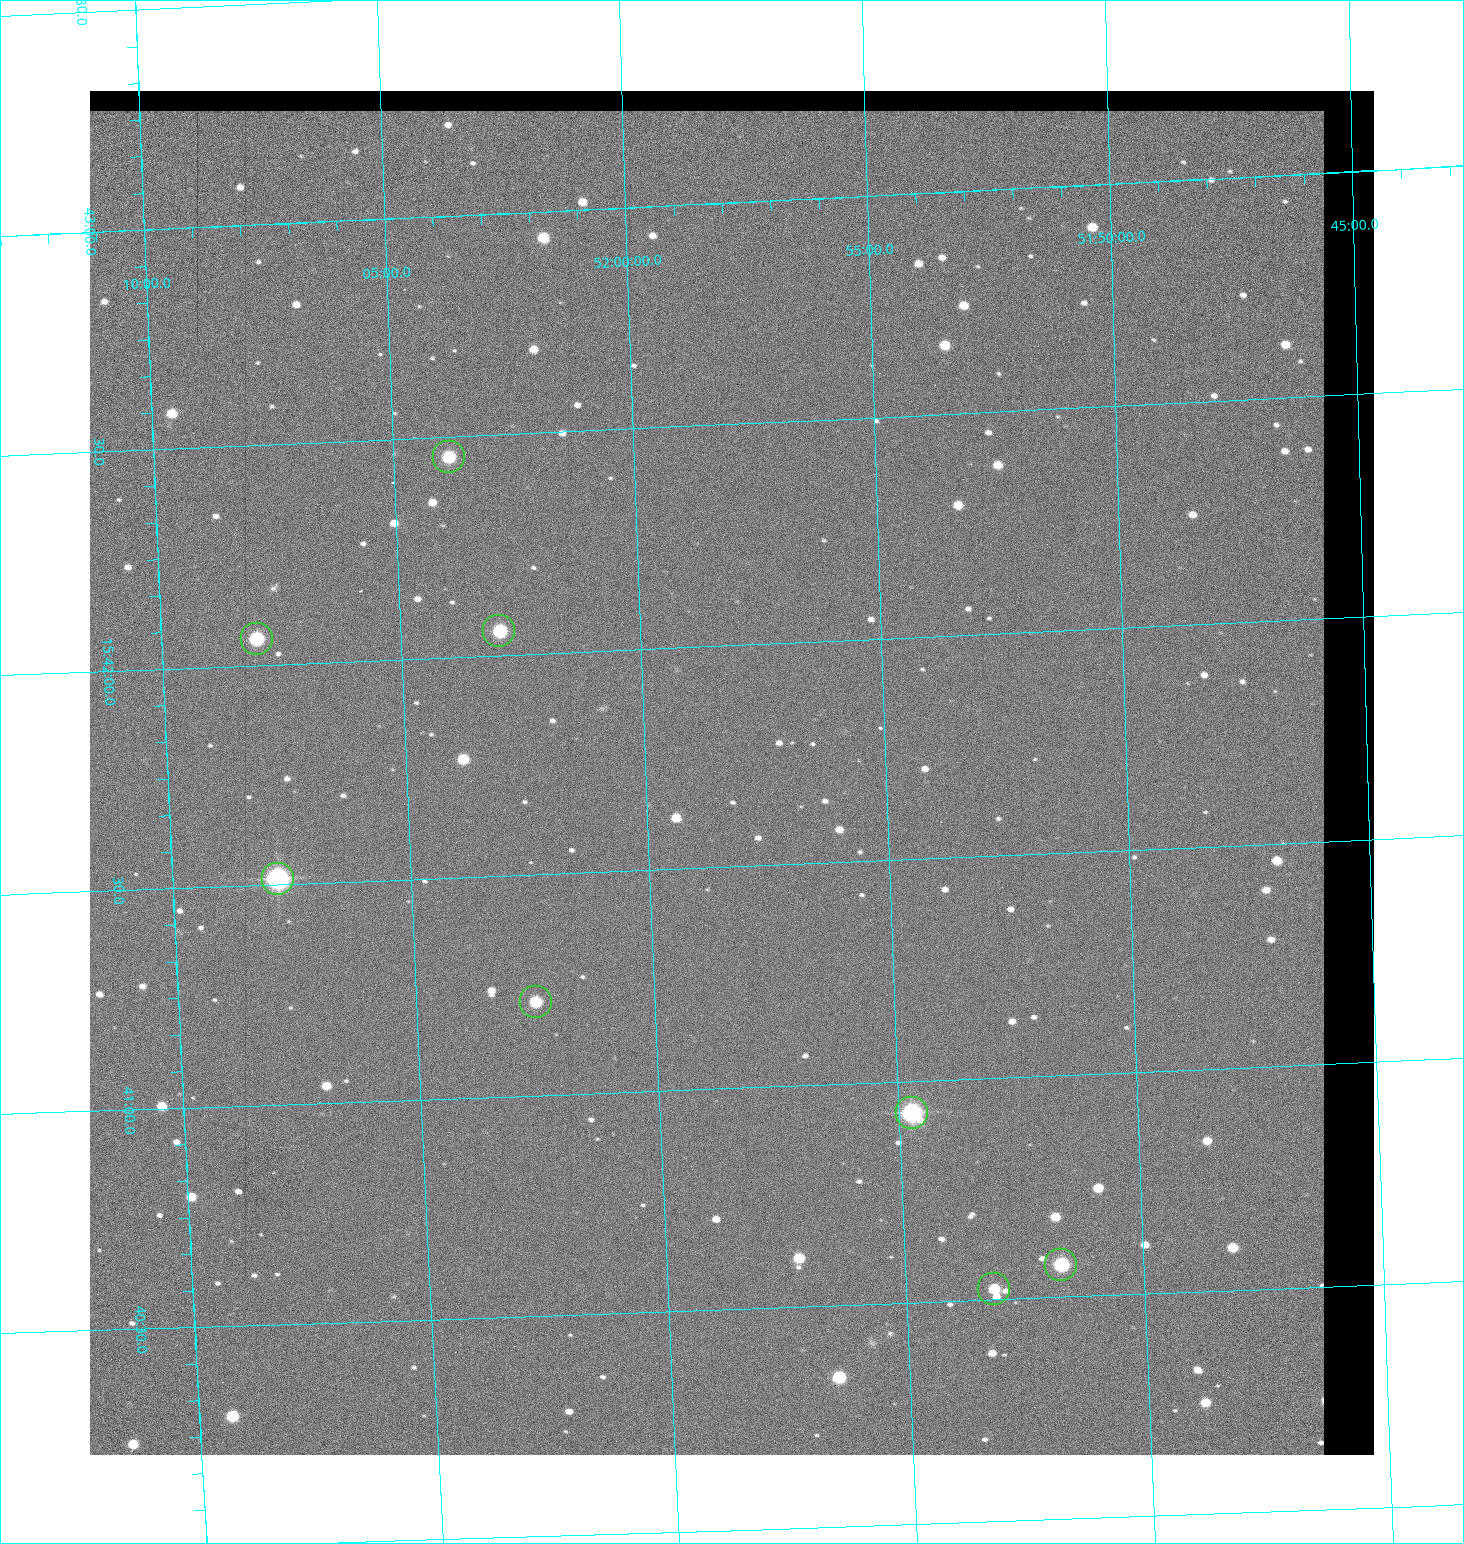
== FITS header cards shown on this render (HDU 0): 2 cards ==
NAXIS1  =                 1284 / length of data axis 1
NAXIS2  =                 1364 / length of data axis 2

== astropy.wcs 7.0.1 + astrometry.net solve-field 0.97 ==
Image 1284 x 1364 px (HDU 0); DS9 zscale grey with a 90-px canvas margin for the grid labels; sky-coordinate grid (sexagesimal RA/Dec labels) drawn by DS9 from the SOLVED WCS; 8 Tycho-2 reference stars matched to detected sources circled (green)
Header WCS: RA---TAN/DEC--TAN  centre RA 15:41:43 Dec +51:58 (235.43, +51.97 deg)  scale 1.26 arcsec/px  FOV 26.9' x 28.5'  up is +92 deg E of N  parity flipped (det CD > 0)
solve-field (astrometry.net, Tycho-2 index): VERIFIED the header's WCS against the Tycho-2 star catalogue (8 matches, 0 conflicts) and refined it, rather than solving blind
Solved WCS: RA---TAN-SIP/DEC--TAN-SIP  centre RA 15:41:43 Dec +51:58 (235.43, +51.97 deg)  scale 1.25 arcsec/px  FOV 26.8' x 28.5'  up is +92 deg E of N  parity flipped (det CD > 0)
The solver's refit moves the header's centre by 0.45 arcsec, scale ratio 0.997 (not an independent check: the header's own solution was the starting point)
Tycho-2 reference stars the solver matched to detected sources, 8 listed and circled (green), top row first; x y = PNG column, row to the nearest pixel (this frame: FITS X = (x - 90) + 1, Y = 1364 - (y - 91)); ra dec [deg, ICRS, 3 dp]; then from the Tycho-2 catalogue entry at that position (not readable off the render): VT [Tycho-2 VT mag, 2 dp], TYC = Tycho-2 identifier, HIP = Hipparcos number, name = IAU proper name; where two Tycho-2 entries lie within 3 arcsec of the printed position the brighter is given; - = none
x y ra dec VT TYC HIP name
449 457 235.614 +52.064 11.61 3489-1132-1 - -
499 631 235.514 +52.049 11.19 3489-1407-1 - -
257 639 235.515 +52.133 11.12 3489-1380-1 - -
278 879 235.378 +52.130 9.31 3489-1322-1 76850 -
536 1002 235.303 +52.042 11.52 3489-958-1 - -
912 1113 235.232 +51.912 9.59 3489-824-1 - -
1061 1265 235.143 +51.862 10.97 3489-1016-1 - -
994 1289 235.131 +51.886 12.29 3489-908-1 - -